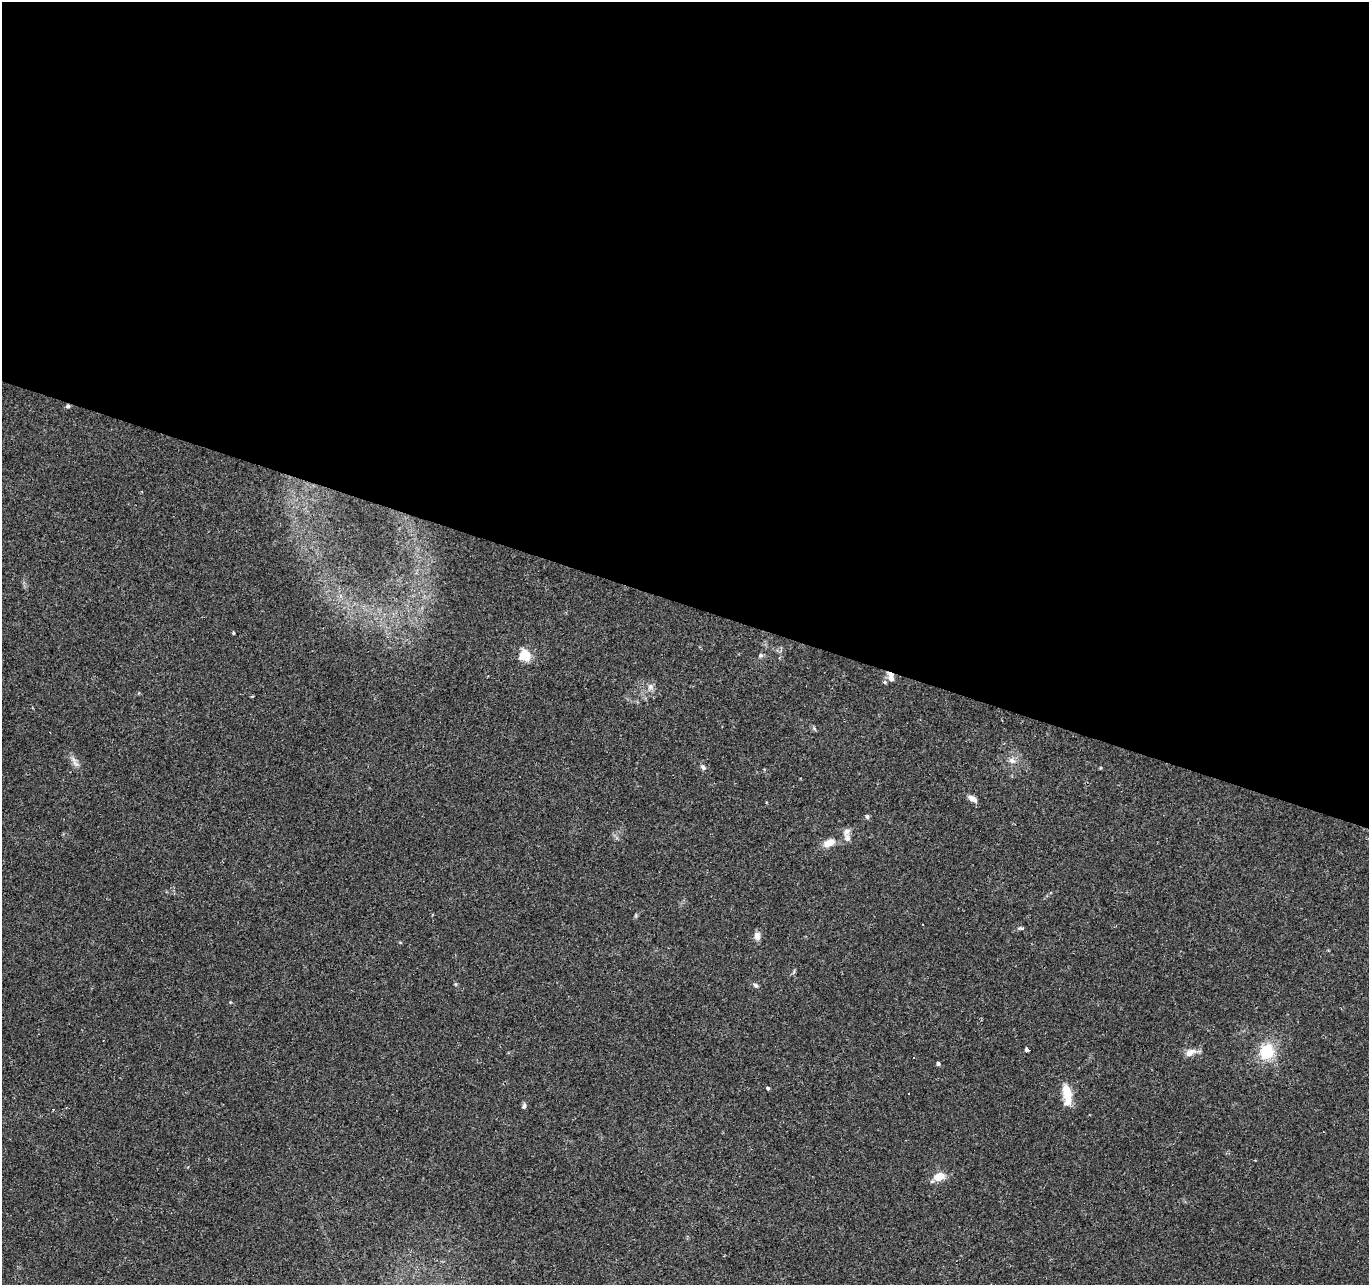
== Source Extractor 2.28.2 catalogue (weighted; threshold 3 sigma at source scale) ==
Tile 3 of 4 x 4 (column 3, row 1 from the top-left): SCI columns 2733-4099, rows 4057-5339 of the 5469 x 5613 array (HDU 1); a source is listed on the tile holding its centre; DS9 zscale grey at full resolution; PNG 1371 x 1287 px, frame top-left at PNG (2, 2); no overlay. Shown black and unused: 47% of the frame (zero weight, under 2 of 3 exposures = <1% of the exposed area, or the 3 px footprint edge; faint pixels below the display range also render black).
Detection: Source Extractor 2.28.2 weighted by HDU 2 'WHT'; one run over the whole footprint, this tile lists its part. Background 0.0249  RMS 0.0036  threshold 0.0161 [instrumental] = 3 sigma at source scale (4.5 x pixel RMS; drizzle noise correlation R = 1.50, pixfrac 1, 0.0396/0.0396 arcsec/px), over >= 5 px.
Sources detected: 36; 3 cosmic-ray / hot-pixel residue — not listed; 1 inside a brighter listed object's ellipse — not listed separately; the other 32 listed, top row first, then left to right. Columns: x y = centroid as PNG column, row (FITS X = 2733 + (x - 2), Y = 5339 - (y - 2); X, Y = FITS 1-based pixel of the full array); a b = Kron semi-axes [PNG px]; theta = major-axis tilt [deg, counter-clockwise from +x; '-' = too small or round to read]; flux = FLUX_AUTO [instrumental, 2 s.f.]
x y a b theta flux
68 406 5 4 - 0.83
233 633 3 3 - 0.38
525 655 5 5 - 30
760 655 6 6 - 0.68
891 677 14 9 -66 2.5
650 687 9 8 - 1.6
252 696 4 3 - 0.35
814 728 6 4 -47 0.58
1012 760 11 8 -31 1.8
75 763 13 6 -54 1.8
703 767 9 6 -46 0.91
973 799 11 6 -34 2.2
867 817 6 5 - 0.68
847 838 11 8 -82 1.8
829 843 16 8 25 3.6
636 915 6 4 72 0.47
923 924 3 2 - 0.34
1021 928 9 4 4 0.64
757 936 10 7 -84 2.1
794 972 8 3 69 0.46
456 984 5 3 - 0.39
755 985 9 5 -33 0.8
1027 1050 4 3 - 16
1190 1052 15 8 26 2.8
1267 1052 18 16 66 12
914 1058 3 2 - 0.33
938 1064 5 4 - 0.73
768 1088 4 4 - 0.63
1067 1094 25 8 -83 8.5
524 1106 7 5 76 0.89
53 1109 3 3 - 0.38
939 1177 11 8 26 5.5
Overlapping masked pixels (flux is a lower limit): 2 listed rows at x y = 68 406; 891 677